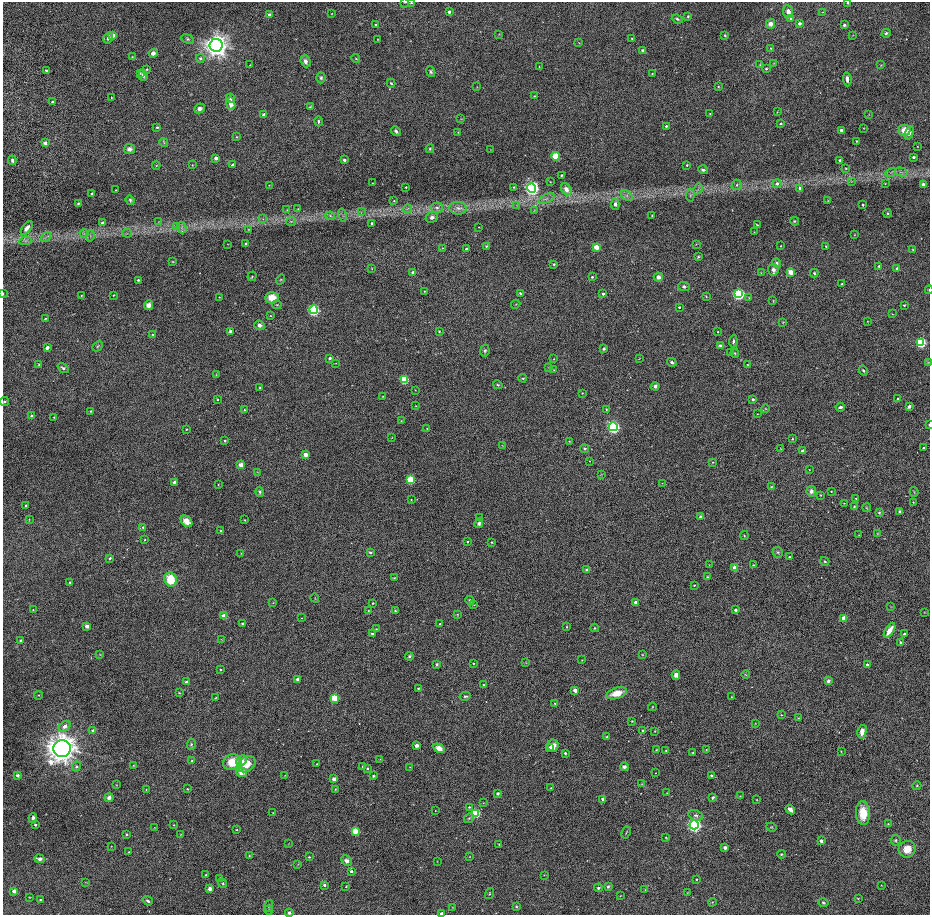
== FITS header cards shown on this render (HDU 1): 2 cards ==
NAXIS1  =                 1855 / length of original image axis
NAXIS2  =                 1825 / length of original image axis

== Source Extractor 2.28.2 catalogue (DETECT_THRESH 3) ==
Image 1855 x 1825 px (HDU 1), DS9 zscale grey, zoomed out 1/2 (1 PNG px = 2 x 2 image px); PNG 932 x 917 px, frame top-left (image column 2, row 1825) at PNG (3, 2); each listed source drawn as its Kron ellipse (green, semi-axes under 4 px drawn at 4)
Background 0.127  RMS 43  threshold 129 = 3 sigma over >= 5 px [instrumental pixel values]
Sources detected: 574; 3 cannot appear on this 1/2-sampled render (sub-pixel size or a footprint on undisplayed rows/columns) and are neither listed nor drawn; of the other 571, the 500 brightest by FLUX_AUTO listed and drawn (71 fainter detections omitted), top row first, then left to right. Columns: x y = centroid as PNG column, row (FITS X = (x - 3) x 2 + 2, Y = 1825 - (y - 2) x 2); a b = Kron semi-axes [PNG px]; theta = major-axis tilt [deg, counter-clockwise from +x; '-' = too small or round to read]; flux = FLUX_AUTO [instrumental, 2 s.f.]
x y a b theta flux
405 2 4 2 - 5.9e+03
411 3 4 3 - 9.1e+03
848 3 2 2 - 1.3e+04
449 12 3 3 - 1.7e+04
788 12 6 5 - 5.0e+04
823 12 4 2 - 5.1e+03
269 14 3 3 - 3.0e+04
332 14 3 2 - 4.9e+03
688 16 4 3 - 9.4e+03
791 18 3 3 - 2.2e+04
677 19 5 3 - 1.9e+04
799 23 4 4 - 1.8e+04
375 24 3 2 - 6.2e+03
770 24 5 4 - 5.7e+04
844 25 3 2 - 1.5e+04
886 33 4 4 - 1.6e+04
499 34 4 2 - 5.1e+03
725 35 3 3 - 9.7e+03
853 35 3 2 - 4.0e+03
113 36 3 3 - 9.0e+04
108 38 6 4 57 3.4e+04
632 38 2 2 - 1.0e+04
188 39 6 4 -20 1.5e+04
377 40 2 1 - 4.0e+03
579 43 3 1 - 3.6e+03
216 45 6 6 - 9.8e+06
771 48 2 2 - 5.4e+03
643 51 4 3 - 2.2e+04
153 53 4 4 - 3.6e+04
132 57 2 2 - 5.3e+03
200 58 4 4 - 1.4e+04
356 59 4 3 - 7.4e+03
305 61 6 5 - 4.3e+04
774 63 3 2 - 3.8e+03
250 65 2 2 - 3.6e+03
760 65 3 2 - 5.4e+03
881 65 4 3 - 7.3e+03
539 67 2 1 - 4.2e+03
147 69 3 3 - 8.4e+03
766 69 3 2 - 1.0e+04
46 71 4 3 - 1.4e+04
431 72 5 4 - 1.7e+04
140 73 4 3 - 7.8e+03
652 73 3 3 - 5.1e+03
143 75 5 4 - 2.5e+04
321 78 5 4 - 1.8e+04
847 79 7 3 -85 3.6e+04
391 83 4 3 - 8.3e+03
718 86 3 3 - 8.3e+03
477 87 3 2 - 3.8e+03
534 96 2 2 - 4.1e+03
111 97 2 2 - 4.0e+03
231 98 5 4 - 3.0e+04
52 102 3 2 - 1.4e+04
231 104 6 4 -81 6.9e+04
310 107 4 3 - 8.7e+03
200 108 5 4 - 2.8e+04
777 112 3 3 - 5.7e+03
710 113 2 2 - 5.7e+03
869 114 3 2 - 3.5e+03
264 115 3 3 - 4.3e+04
461 119 3 2 - 4.7e+03
318 121 5 3 - 1.6e+04
781 123 4 3 - 9.7e+03
666 126 2 2 - 1.8e+04
157 127 3 3 - 1.3e+04
864 128 3 2 - 4.2e+03
841 130 2 2 - 3.1e+04
905 130 6 5 - 1.2e+05
396 131 5 3 - 2.3e+04
458 132 3 2 - 5.1e+03
909 133 7 4 70 3.4e+04
236 137 3 2 - 5.8e+03
857 141 2 2 - 6.9e+03
45 143 3 3 - 4.7e+04
164 143 4 3 - 9.8e+03
917 146 2 2 - 4.1e+03
129 149 5 5 - 4.0e+04
430 149 4 4 - 1.5e+04
490 150 3 2 - 3.4e+03
555 156 4 3 - 2.6e+05
914 157 2 2 - 2.0e+04
216 158 3 3 - 5.7e+04
12 160 5 3 - 2.7e+04
344 160 3 3 - 3.7e+04
840 160 3 3 - 1.5e+04
156 165 4 3 - 7.2e+03
192 165 2 2 - 4.1e+03
232 165 3 2 - 1.7e+04
687 165 2 2 - 9.7e+03
846 168 3 3 - 7.0e+03
703 170 5 3 - 1.6e+04
901 172 6 2 -15 1.3e+04
891 173 5 2 - 1.0e+04
561 175 2 2 - 1.3e+04
851 181 4 2 - 6.2e+03
550 182 2 2 - 4.1e+03
372 183 2 2 - 4.2e+03
777 183 4 4 - 3.2e+04
885 183 3 2 - 4.7e+03
923 184 3 3 - 3.3e+04
269 185 2 2 - 3.5e+03
737 185 5 5 - 1.9e+04
406 187 2 2 - 8.8e+03
514 187 2 2 - 6.6e+03
532 188 4 4 - 2.8e+06
800 188 3 3 - 4.1e+04
566 189 6 5 - 5.5e+04
698 189 5 2 - 1.2e+04
115 190 2 1 - 3.5e+03
91 193 3 2 - 9.7e+03
690 195 6 4 86 1.6e+04
627 196 6 4 -38 2.4e+04
546 199 9 4 23 3.2e+04
130 200 5 4 - 1.7e+04
394 201 3 2 - 6.1e+03
828 201 3 2 - 5.4e+03
78 203 4 3 - 1.1e+04
615 204 5 4 - 2.8e+04
517 205 4 2 - 6.5e+03
863 205 2 2 - 1.8e+04
437 208 6 5 - 2.9e+04
458 208 9 6 -6 4.8e+04
298 209 3 3 - 4.9e+03
408 209 4 2 - 1.1e+04
287 210 3 2 - 4.9e+03
534 210 4 2 - 5.4e+03
361 212 3 2 - 5.4e+03
888 213 4 4 - 1.1e+04
343 215 7 2 -78 9.4e+03
330 216 5 4 - 1.7e+04
652 216 2 2 - 6.5e+03
432 217 6 5 - 2.7e+04
263 219 3 2 - 6.5e+03
291 221 5 3 - 1.4e+04
794 221 4 3 - 1.2e+04
158 222 4 2 - 5.1e+03
102 223 4 4 - 1.6e+04
372 223 3 2 - 1.2e+04
757 225 4 2 - 1.0e+04
177 227 3 3 - 9.4e+03
479 227 3 2 - 4.4e+03
27 228 8 4 52 5.4e+04
182 228 6 4 -70 2.3e+04
248 229 3 2 - 4.6e+03
754 232 3 2 - 3.4e+03
84 233 4 2 - 1.0e+04
127 233 5 2 - 8.3e+03
855 235 2 2 - 4.0e+03
90 236 6 2 81 9.2e+03
46 237 5 2 - 1.3e+04
25 241 6 3 8 1.9e+04
227 244 2 2 - 3.4e+03
246 244 4 3 - 1.2e+04
696 244 3 2 - 5.2e+03
487 246 4 3 - 9.0e+03
781 246 3 2 - 5.8e+03
596 247 3 3 - 1.5e+05
826 247 3 2 - 8.0e+03
442 248 3 2 - 4.5e+03
466 249 2 2 - 1.7e+04
913 250 3 2 - 6.5e+03
698 257 4 3 - 1.1e+04
173 262 4 3 - 6.8e+03
777 263 5 4 - 2.3e+04
554 264 4 3 - 1.0e+04
879 266 3 2 - 1.5e+04
897 268 3 2 - 9.6e+03
372 269 4 3 - 6.8e+03
773 270 6 5 - 3.5e+04
413 272 3 3 - 3.9e+04
761 272 3 3 - 4.2e+03
791 272 3 3 - 1.6e+05
814 273 4 3 - 1.1e+04
252 276 5 3 - 1.0e+04
592 277 2 2 - 1.1e+04
658 277 5 4 - 3.8e+04
138 280 3 3 - 1.0e+04
280 280 5 4 - 1.1e+04
842 284 2 2 - 1.0e+04
684 286 6 4 -5 2.0e+04
929 290 4 2 - 6.7e+03
424 291 2 2 - 5.8e+03
520 293 3 3 - 9.8e+03
3 294 3 2 - 6.1e+03
603 294 2 2 - 2.3e+04
739 294 4 4 - 1.2e+06
81 295 3 2 - 5.9e+03
114 295 3 2 - 5.8e+03
706 296 3 2 - 6.0e+03
219 297 3 2 - 3.9e+03
272 298 6 5 - 1.5e+05
749 298 2 2 - 3.5e+03
773 301 4 2 - 5.1e+03
516 304 4 2 - 6.2e+03
149 305 5 4 - 5.2e+04
277 305 4 2 - 7.2e+03
904 305 2 2 - 9.8e+03
679 307 2 2 - 1.5e+04
314 310 4 4 - 1.2e+06
892 314 4 2 - 5.6e+03
270 316 4 3 - 6.2e+03
45 318 3 2 - 5.8e+03
867 321 3 2 - 4.2e+03
783 322 3 3 - 5.7e+03
259 325 5 4 - 3.8e+04
230 331 3 3 - 1.5e+04
439 331 3 3 - 7.6e+03
718 332 2 2 - 5.1e+03
153 334 4 2 - 9.0e+03
733 341 6 3 84 1.9e+04
921 342 4 4 - 7.9e+05
97 346 6 3 44 8.5e+03
720 346 3 3 - 2.5e+04
47 348 4 3 - 3.3e+04
604 349 4 3 - 2.0e+04
485 351 6 4 79 1.6e+04
731 353 3 2 - 4.3e+03
735 353 4 3 - 9.4e+03
330 358 3 3 - 2.0e+04
554 359 2 2 - 4.8e+03
639 359 3 1 - 3.6e+03
672 362 5 3 - 1.8e+04
928 362 4 3 - 8.3e+03
336 363 3 2 - 4.4e+03
39 364 3 3 - 6.9e+03
747 365 3 3 - 5.5e+03
549 367 4 3 - 1.0e+04
63 368 6 4 -37 2.4e+04
554 370 3 2 - 4.4e+03
863 370 5 3 - 1.5e+04
216 375 3 3 - 5.2e+03
523 378 4 3 - 8.6e+03
404 379 3 3 - 4.2e+05
498 385 5 3 - 9.0e+03
655 386 4 4 - 2.3e+04
260 388 3 3 - 1.2e+04
415 390 2 2 - 4.2e+03
582 393 3 2 - 5.0e+03
383 396 2 2 - 4.8e+03
753 399 3 2 - 2.0e+04
898 399 2 2 - 1.2e+04
217 400 3 2 - 7.0e+03
4 401 4 3 - 1.1e+04
416 406 3 2 - 5.3e+03
840 407 4 3 - 2.5e+04
909 407 4 3 - 2.7e+04
606 409 3 3 - 8.7e+03
765 409 4 3 - 6.7e+03
244 410 2 2 - 7.3e+03
91 411 3 2 - 9.8e+03
757 414 3 2 - 4.2e+03
31 416 4 4 - 1.3e+04
54 417 2 2 - 4.8e+03
401 421 3 3 - 6.7e+03
929 425 3 2 - 7.1e+03
613 427 4 4 - 1.6e+06
427 428 2 2 - 5.3e+03
186 429 3 3 - 6.2e+03
392 437 3 2 - 4.4e+03
793 439 2 2 - 8.2e+03
225 441 2 2 - 1.3e+04
569 441 3 3 - 6.4e+03
502 445 3 2 - 3.7e+03
924 447 4 3 - 9.0e+03
584 449 4 4 - 1.3e+04
781 449 3 2 - 3.9e+03
802 451 2 2 - 5.0e+04
305 455 3 3 - 1.0e+05
590 461 2 2 - 3.5e+03
713 462 4 3 - 7.4e+03
241 465 3 3 - 1.3e+05
809 470 3 2 - 4.2e+03
258 472 4 2 - 4.9e+03
601 474 3 2 - 4.5e+03
410 480 3 3 - 3.9e+05
174 482 4 3 - 2.2e+04
662 483 2 2 - 3.8e+03
218 484 3 2 - 4.8e+03
771 487 3 3 - 6.9e+03
811 491 5 5 - 4.5e+04
831 491 3 2 - 5.4e+03
260 492 5 4 - 1.6e+04
914 492 5 3 - 7.7e+03
820 495 3 2 - 5.2e+03
856 498 2 2 - 4.3e+03
411 499 2 2 - 5.2e+03
913 502 2 2 - 5.6e+03
844 503 2 2 - 3.8e+03
26 506 3 3 - 1.1e+04
854 507 4 3 - 9.2e+03
867 508 4 3 - 7.0e+03
900 512 4 3 - 2.1e+04
879 513 4 4 - 1.1e+04
701 517 3 3 - 3.4e+04
479 518 2 2 - 3.7e+03
29 519 4 3 - 7.7e+03
245 520 3 2 - 6.3e+03
187 521 6 5 - 8.1e+04
479 523 5 4 - 2.8e+04
143 527 4 3 - 7.2e+03
221 531 3 3 - 6.8e+03
877 533 4 3 - 6.1e+03
744 535 4 3 - 8.1e+03
859 535 3 2 - 3.7e+03
145 540 3 2 - 7.6e+03
467 541 2 2 - 7.4e+03
491 542 3 2 - 6.0e+03
370 552 4 3 - 1.4e+04
778 552 5 5 - 1.6e+04
241 553 3 2 - 4.1e+03
789 557 3 3 - 8.6e+03
110 558 3 3 - 1.5e+04
825 561 5 4 - 1.3e+04
709 564 3 2 - 3.4e+03
753 565 2 2 - 7.8e+03
735 567 3 3 - 1.0e+05
587 570 4 3 - 2.9e+04
707 577 3 3 - 8.1e+03
394 578 3 3 - 7.5e+03
170 579 7 6 - 2.3e+05
70 582 3 3 - 1.1e+04
694 585 2 2 - 9.2e+03
315 598 5 2 - 4.5e+03
470 600 4 4 - 1.3e+04
635 602 2 2 - 3.5e+04
273 603 3 3 - 6.6e+03
373 603 3 3 - 8.9e+03
474 605 3 2 - 3.8e+03
891 606 3 2 - 3.7e+03
33 610 2 2 - 5.9e+03
736 610 3 2 - 3.0e+04
368 611 3 3 - 6.3e+03
395 611 3 3 - 1.1e+04
924 612 3 2 - 3.9e+03
457 614 3 3 - 6.4e+03
224 616 3 3 - 1.3e+05
302 618 2 2 - 3.4e+03
844 618 3 3 - 1.7e+05
243 624 3 3 - 1.7e+04
440 624 2 2 - 7.4e+03
87 626 3 3 - 8.1e+04
567 627 3 3 - 7.2e+03
595 628 4 3 - 9.0e+03
376 629 3 3 - 6.2e+03
890 630 8 3 57 1.1e+05
372 634 3 2 - 2.0e+04
904 634 3 3 - 2.5e+04
221 639 3 2 - 3.4e+03
20 640 2 2 - 1.8e+04
900 642 4 3 - 1.3e+04
100 654 3 3 - 6.5e+03
642 654 3 2 - 5.2e+03
409 656 4 3 - 1.8e+04
582 660 2 2 - 3.6e+03
473 663 2 2 - 8.5e+03
526 663 3 2 - 4.0e+03
437 664 4 4 - 1.3e+04
867 665 3 3 - 2.6e+04
220 670 2 2 - 9.9e+03
676 675 4 4 - 5.2e+04
746 675 4 3 - 6.1e+03
297 679 3 3 - 2.6e+04
828 681 4 3 - 3.1e+04
186 682 4 3 - 1.3e+04
483 685 4 3 - 1.1e+04
418 688 2 2 - 9.3e+03
575 690 3 2 - 8.4e+04
179 693 3 2 - 5.8e+03
617 693 11 5 17 1.5e+05
39 695 4 3 - 6.6e+03
465 696 5 3 - 1.5e+04
731 697 3 2 - 4.1e+03
215 698 4 2 - 7.4e+03
335 698 3 3 - 3.4e+05
555 703 3 3 - 1.0e+04
652 707 4 2 - 5.9e+03
781 715 3 3 - 4.8e+03
798 718 4 3 - 6.7e+03
632 721 3 3 - 7.2e+03
755 724 3 2 - 5.0e+03
65 726 6 4 38 4.3e+04
643 730 2 2 - 1.2e+04
93 731 3 3 - 2.6e+04
655 731 3 3 - 4.7e+03
862 732 7 4 78 7.1e+04
607 737 3 3 - 1.3e+04
191 744 6 4 87 1.4e+04
417 745 3 2 - 7.6e+04
553 746 6 5 - 6.5e+04
550 747 4 3 - 2.5e+04
439 748 6 4 -33 8.8e+04
62 749 9 8 - 1.4e+07
706 749 3 2 - 4.4e+03
656 750 3 2 - 5.3e+03
666 750 2 2 - 1.2e+04
841 752 4 2 - 5.1e+03
565 753 3 2 - 1.7e+04
693 753 3 3 - 7.8e+03
380 759 3 2 - 4.1e+03
192 761 3 3 - 1.4e+04
242 761 6 5 - 5.7e+04
232 762 9 8 - 2.0e+05
246 764 9 7 35 1.5e+05
317 764 2 2 - 4.4e+03
133 765 3 3 - 5.7e+03
76 766 5 4 - 1.7e+04
362 766 3 3 - 5.9e+03
410 767 3 2 - 4.3e+03
624 767 4 4 - 3.6e+04
367 768 3 3 - 1.1e+04
241 772 5 4 - 8.7e+04
656 773 2 1 - 3.4e+03
18 775 3 3 - 3.8e+04
285 775 3 2 - 4.1e+03
711 775 2 2 - 1.7e+04
373 776 3 3 - 1.2e+04
334 779 3 3 - 8.7e+04
642 784 3 2 - 5.1e+03
116 785 3 2 - 4.2e+03
917 786 4 4 - 1.3e+04
551 788 2 2 - 6.7e+03
146 789 2 2 - 4.0e+03
187 789 3 2 - 6.7e+03
335 789 4 3 - 7.2e+03
667 793 3 2 - 4.9e+03
498 794 4 4 - 1.7e+04
740 796 3 2 - 3.6e+03
109 798 5 4 - 3.6e+04
713 798 4 3 - 2.2e+04
603 799 3 3 - 4.5e+04
757 800 3 2 - 4.7e+03
483 803 3 2 - 3.6e+03
469 807 3 3 - 9.0e+03
790 810 5 3 - 5.8e+04
435 811 2 2 - 3.7e+03
273 813 2 2 - 4.5e+03
475 813 4 4 - 5.2e+05
863 813 12 7 -85 2.0e+05
696 815 8 5 -22 2.8e+04
33 818 5 3 - 3.4e+04
469 818 5 4 - 1.1e+04
888 824 3 2 - 5.4e+03
35 825 2 2 - 1.7e+04
174 825 2 2 - 6.8e+03
694 825 4 4 - 2.7e+06
154 827 3 2 - 4.4e+03
771 827 5 3 - 9.6e+03
237 830 3 2 - 8.8e+03
355 831 3 3 - 2.4e+05
626 832 6 2 62 7.8e+03
127 834 4 3 - 9.4e+03
181 834 3 2 - 5.3e+03
666 837 4 3 - 6.7e+03
896 840 5 4 - 1.4e+04
821 841 3 2 - 5.0e+04
288 844 4 2 - 4.3e+03
499 844 2 2 - 5.5e+03
111 846 3 3 - 4.5e+03
725 848 4 4 - 2.3e+04
907 849 9 8 - 1.2e+05
129 852 2 2 - 6.0e+03
781 854 4 3 - 1.0e+04
249 856 3 2 - 5.7e+03
309 857 3 3 - 9.2e+03
470 857 3 2 - 5.4e+03
39 859 5 3 - 3.4e+04
346 861 6 5 - 3.5e+04
437 862 3 2 - 3.7e+03
298 864 4 2 - 5.1e+03
351 871 3 3 - 2.9e+04
206 875 3 3 - 7.7e+03
544 875 3 2 - 3.8e+03
220 878 4 3 - 1.6e+04
697 879 2 2 - 7.4e+03
86 882 3 2 - 4.2e+03
223 883 5 4 - 1.3e+04
324 885 3 3 - 2.2e+04
881 885 2 2 - 4.0e+03
346 886 2 2 - 5.8e+03
608 887 3 3 - 1.6e+04
598 888 4 3 - 1.6e+04
210 889 3 3 - 7.8e+04
645 889 4 2 - 4.5e+03
14 891 3 3 - 7.7e+04
687 892 3 2 - 4.0e+03
490 894 6 3 71 1.1e+04
620 895 3 2 - 3.9e+03
29 897 2 2 - 3.8e+03
858 898 4 3 - 7.6e+03
40 900 2 2 - 1.1e+04
148 901 5 3 - 2.1e+04
712 902 4 3 - 6.9e+03
823 903 5 3 - 1.3e+04
269 906 6 3 78 9.5e+03
516 906 3 3 - 8.2e+03
452 907 3 3 - 3.7e+03
269 910 4 3 - 7.3e+03
289 913 4 3 - 1.7e+04
442 913 3 2 - 7.5e+04
At the frame edge (FLAGS 8, measured only in part): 8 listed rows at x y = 405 2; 411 3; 848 3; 929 290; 3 294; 929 425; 289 913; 442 913
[71 fainter detections neither listed nor drawn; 3 sub-pixel or undisplayed-footprint detections neither listed nor drawn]